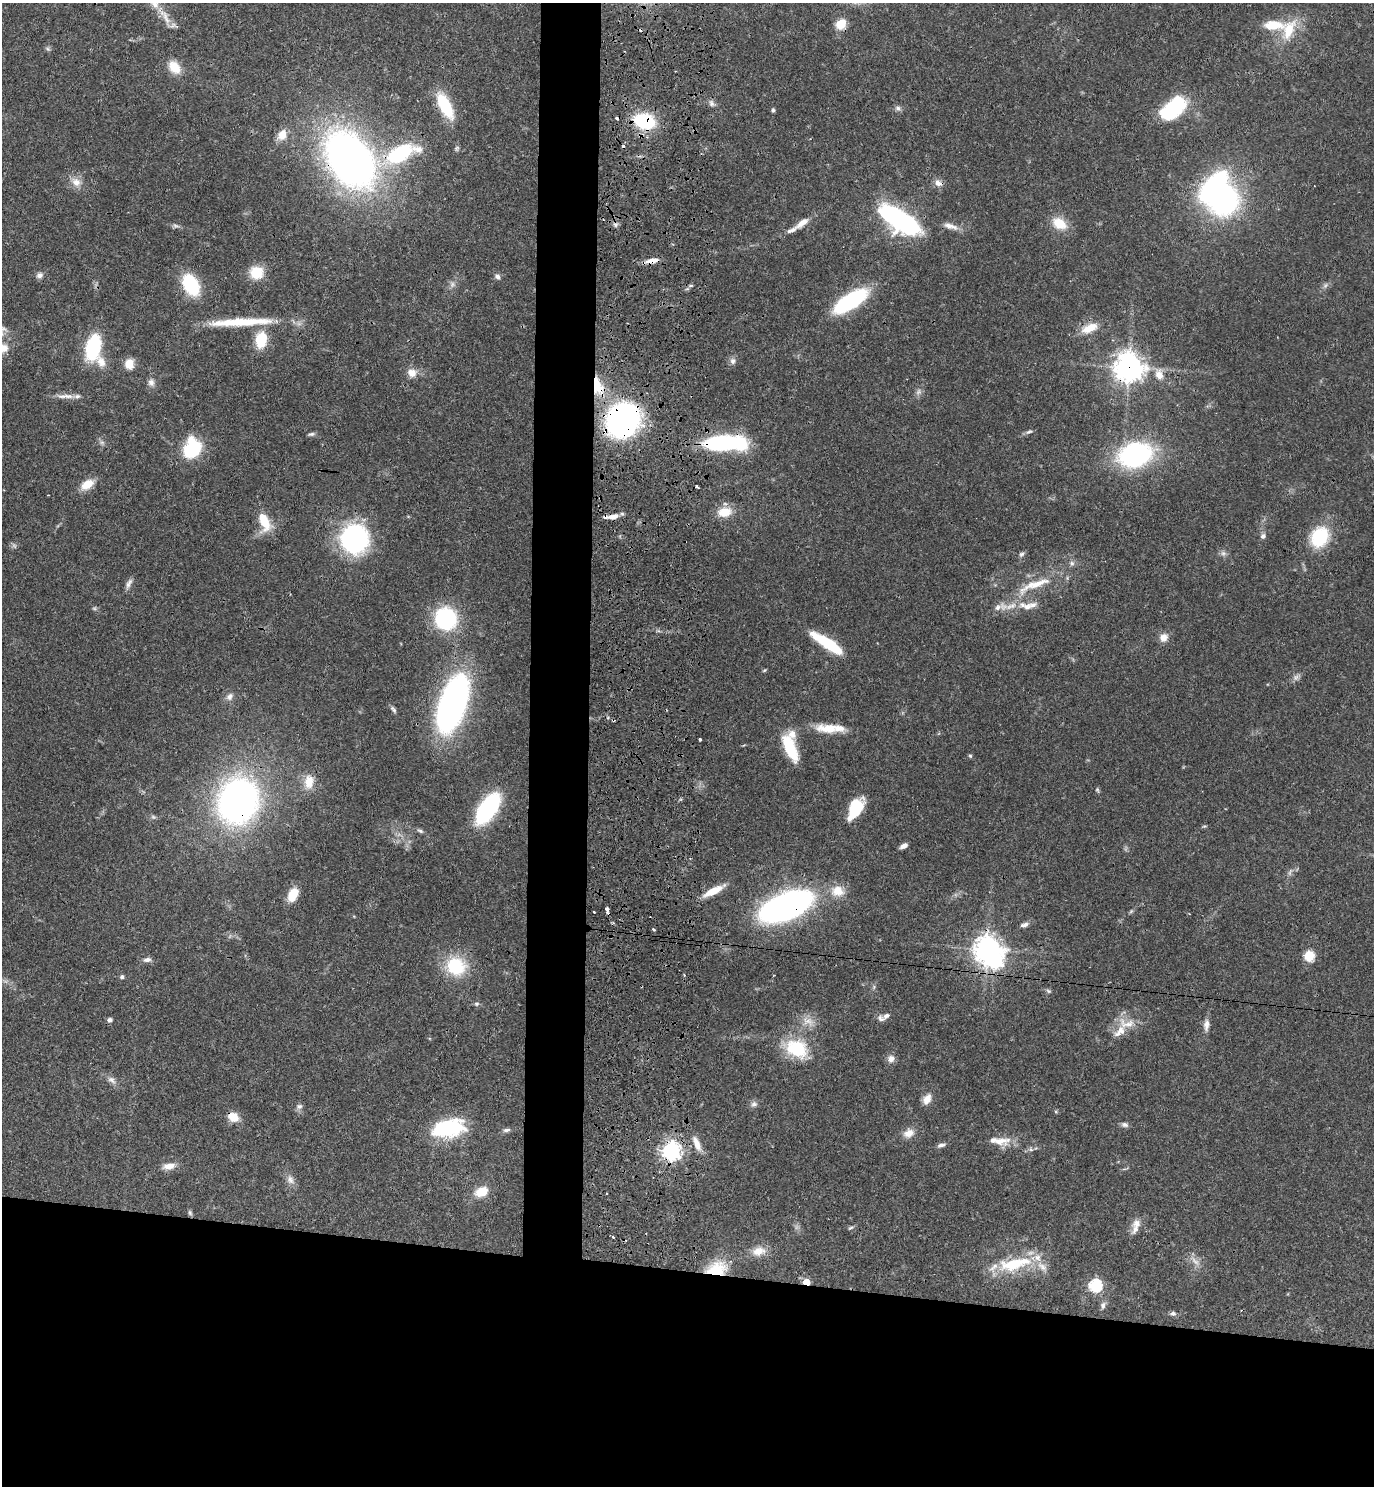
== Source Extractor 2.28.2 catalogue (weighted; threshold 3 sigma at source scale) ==
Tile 8 of 3 x 3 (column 2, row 3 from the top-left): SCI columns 1639-3010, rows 19-1502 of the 4601 x 4479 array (HDU 1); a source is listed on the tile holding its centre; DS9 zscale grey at full resolution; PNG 1376 x 1488 px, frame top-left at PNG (2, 3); no overlay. Shown black and unused: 18% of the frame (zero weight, under 3 of 4 exposures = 6% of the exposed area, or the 3 px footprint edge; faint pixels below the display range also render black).
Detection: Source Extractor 2.28.2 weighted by HDU 2 'WHT'; one run over the whole footprint, this tile lists its part. Background 0.0595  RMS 0.0031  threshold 0.014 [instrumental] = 3 sigma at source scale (4.5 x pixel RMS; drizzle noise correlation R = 1.50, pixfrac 1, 0.05/0.05 arcsec/px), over >= 5 px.
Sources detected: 173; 11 too faint to see at this stretch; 5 inside a brighter object's white glare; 5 cosmic-ray / hot-pixel residue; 1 long thin detection or spike segment (spike, bleed or trail) — not listed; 14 inside a brighter listed object's ellipse — not listed separately; the other 137 listed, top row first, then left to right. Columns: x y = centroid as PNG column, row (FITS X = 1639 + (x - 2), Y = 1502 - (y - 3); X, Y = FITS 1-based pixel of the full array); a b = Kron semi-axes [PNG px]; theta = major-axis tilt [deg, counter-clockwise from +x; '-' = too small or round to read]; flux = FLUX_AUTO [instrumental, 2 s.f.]
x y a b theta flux
165 17 30 9 -63 4.5
841 24 11 9 43 5.3
1273 25 23 10 -1 8.6
1289 30 32 15 68 10
48 49 7 4 -44 0.57
174 67 17 12 -50 5.5
711 103 10 7 -59 1.2
445 106 28 11 -63 15
898 108 9 7 -17 1
773 110 5 5 - 0.56
1173 110 31 20 26 19
644 121 17 12 -14 27
282 135 14 11 56 3.6
401 153 40 16 24 27
350 159 54 34 -54 200
76 182 15 11 -31 3.3
938 183 11 8 -25 1.9
1224 200 23 20 57 67
899 220 38 13 -33 79
802 223 20 8 37 3.2
1059 223 18 12 -31 6.7
176 226 8 4 -19 0.74
950 226 22 7 -19 2.6
651 261 18 6 12 2.9
256 272 14 13 - 8.2
39 275 9 7 25 1.3
497 277 8 6 -54 1.1
191 285 17 11 -62 27
691 285 6 4 0 0.44
850 301 36 13 32 33
1089 328 23 11 23 5.5
261 340 18 13 85 9.1
3 348 14 11 12 3.2
93 348 19 11 -88 38
733 361 9 8 - 1.3
129 364 10 9 - 4.6
1129 367 10 10 - 340
412 373 13 11 -9 3
1159 374 16 11 -76 3.7
151 382 11 8 -80 1.6
597 385 27 12 -69 13
66 396 30 6 -2 2.8
622 421 26 24 49 98
1029 432 10 5 21 0.86
311 434 9 5 6 0.74
102 442 7 4 18 0.62
721 443 23 11 5 55
192 448 19 16 75 20
1135 455 33 23 15 53
87 484 17 10 34 4.8
697 487 5 2 - 0.42
724 512 18 12 9 5.8
613 517 15 6 8 2.4
264 522 24 13 -69 8
1263 536 7 7 - 0.99
1320 537 22 18 60 17
354 539 27 25 90 54
1223 553 7 6 - 0.97
1021 554 8 6 46 0.86
129 584 15 6 62 1.4
1034 585 59 12 22 12
1011 606 19 7 21 3.2
1027 607 15 10 17 2.7
445 618 23 22 - 29
1164 637 12 11 - 2.6
827 643 34 9 -33 17
764 670 6 4 21 0.38
1296 677 12 7 32 1.3
230 697 11 8 51 1.6
453 703 54 24 71 110
393 709 11 5 -55 0.82
613 720 4 3 - 0.3
828 728 33 12 -4 7.3
700 739 3 3 - 0.85
790 748 26 10 -67 15
970 756 6 4 -65 0.47
309 782 19 12 84 5.2
1097 789 5 5 - 0.46
238 801 41 34 71 130
488 809 24 12 56 52
855 809 23 12 61 11
1204 826 7 3 5 0.37
420 831 10 5 -29 0.82
904 846 7 4 27 1.7
1290 872 12 4 70 0.98
713 891 26 7 27 6
837 891 19 15 -7 5.7
293 894 14 9 64 6.8
786 906 44 21 23 110
607 909 4 3 - 2.5
594 912 3 2 - 0.33
1024 925 12 6 16 1.3
654 930 3 3 - 0.62
987 949 9 8 - 290
1309 956 9 8 - 7
147 960 10 6 8 1.3
456 966 23 20 -22 18
684 975 4 3 - 0.39
122 977 5 5 - 0.78
1048 991 8 5 -27 0.62
476 1004 7 5 0 0.66
886 1016 11 6 27 1.2
110 1020 6 5 - 0.88
809 1022 18 12 -26 3.8
1127 1023 27 13 -9 5.7
1206 1025 16 7 87 2.1
797 1048 32 22 -24 16
891 1059 9 9 - 1.9
111 1080 13 8 -36 1.7
927 1099 12 8 62 3
754 1104 10 8 23 1.2
299 1106 9 7 15 1.1
233 1117 11 8 -30 5.2
1125 1125 9 6 -9 1.1
449 1128 34 18 11 28
506 1130 10 5 7 1
909 1133 14 10 27 3.1
1000 1141 29 12 2 5.1
697 1144 23 8 -66 3.8
941 1145 11 5 17 1.1
1031 1150 6 4 -20 0.59
671 1151 7 7 - 180
169 1166 15 8 9 2.9
290 1180 13 10 -57 2
481 1192 17 12 22 5.5
607 1193 3 2 - 0.61
190 1213 7 5 -74 0.59
1135 1226 22 9 73 3
851 1228 9 4 20 0.56
613 1237 3 3 - 1.4
758 1251 19 12 10 4.3
1014 1264 48 16 12 18
716 1269 26 16 16 12
806 1282 5 4 - 7.8
1095 1286 6 6 - 50
1103 1305 10 7 78 1.2
1173 1313 8 6 0 1
Overlapping masked pixels (flux is a lower limit): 18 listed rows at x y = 644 121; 401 153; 350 159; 651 261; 1089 328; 1129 367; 597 385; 622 421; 721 443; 613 517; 613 720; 238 801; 786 906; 987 949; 233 1117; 671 1151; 716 1269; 806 1282
Isophote crosses this tile's border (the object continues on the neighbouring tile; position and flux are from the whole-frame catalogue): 2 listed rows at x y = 165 17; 3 348